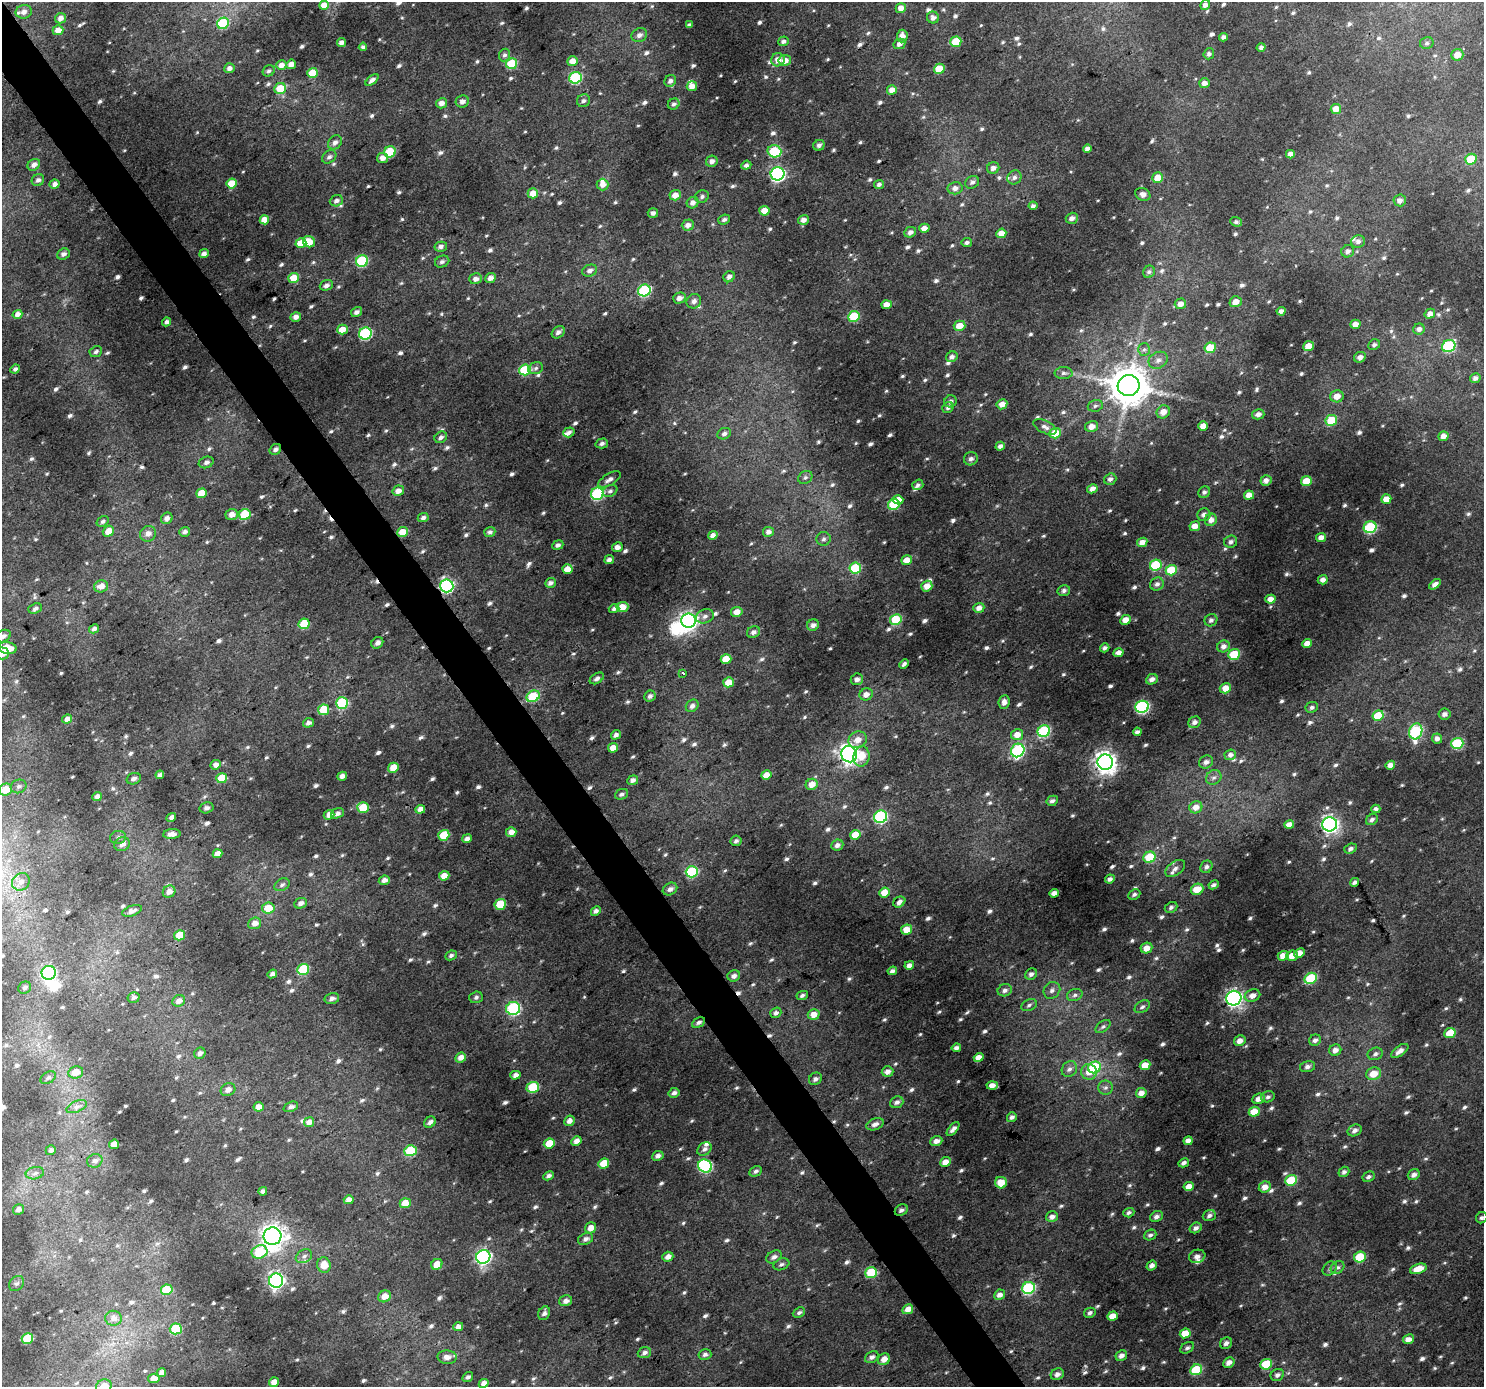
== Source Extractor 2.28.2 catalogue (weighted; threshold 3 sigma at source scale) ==
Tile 11 of 4 x 4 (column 3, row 3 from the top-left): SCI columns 2967-4448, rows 1575-2959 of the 5929 x 5853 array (HDU 1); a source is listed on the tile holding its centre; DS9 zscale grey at full resolution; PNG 1486 x 1389 px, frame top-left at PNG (2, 2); each listed source drawn as its Kron ellipse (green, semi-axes under 4 px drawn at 4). Shown black and unused: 3% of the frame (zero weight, under 3 of 4 exposures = <1% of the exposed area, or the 3 px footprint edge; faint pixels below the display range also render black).
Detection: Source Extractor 2.28.2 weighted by HDU 2 'WHT'; one run over the whole footprint, this tile lists its part. Background 0.0256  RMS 0.0046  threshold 0.0205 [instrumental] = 3 sigma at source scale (4.5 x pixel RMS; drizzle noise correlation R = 1.50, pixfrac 1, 0.0396/0.0396 arcsec/px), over >= 5 px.
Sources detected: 961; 2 inside a brighter object's white glare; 6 cosmic-ray / hot-pixel residue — neither listed nor drawn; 11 inside a brighter listed object's ellipse — not listed separately; of the other 942, all 500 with FLUX_AUTO >= 1.17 (the completeness limit of this list) listed and drawn (442 fainter detections not listed), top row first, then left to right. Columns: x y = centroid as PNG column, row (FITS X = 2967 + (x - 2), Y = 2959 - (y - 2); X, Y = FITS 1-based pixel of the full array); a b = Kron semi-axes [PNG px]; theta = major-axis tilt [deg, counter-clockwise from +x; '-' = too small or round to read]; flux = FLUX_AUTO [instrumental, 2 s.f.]
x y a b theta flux
324 5 5 4 - 3.8
1205 5 5 5 - 2.1
901 8 5 4 - 3.3
24 12 8 6 12 2.3
61 18 6 5 - 2.5
933 18 6 6 - 1.9
223 23 6 5 - 24
690 25 4 3 - 1.3
58 30 5 5 - 3.7
639 35 8 6 27 2.1
902 36 6 5 - 2.8
1223 37 4 4 - 1.5
783 41 5 4 - 1.6
341 42 4 4 - 2.2
956 42 5 5 - 15
1427 43 7 6 - 1.2
899 44 6 5 - 1.8
363 47 4 4 - 1.4
1261 47 4 4 - 1.4
1209 54 6 5 - 1.3
504 55 6 5 - 1.4
1457 55 6 5 - 4.6
778 60 7 6 - 3.7
785 60 6 5 - 3.5
573 61 5 5 - 5.1
291 64 5 4 - 3.2
512 64 5 5 - 21
281 65 5 5 - 3.5
229 68 5 5 - 2.1
939 69 5 5 - 13
269 71 6 5 - 1.2
313 73 5 5 - 11
575 78 6 6 - 40
372 80 7 4 39 1.7
670 81 6 5 - 1.7
1204 83 5 5 - 2.4
692 86 5 5 - 4
280 88 6 5 - 11
892 90 5 4 - 3.2
462 101 6 6 - 2.3
584 101 7 6 - 1.2
442 103 5 5 - 2.8
674 104 6 5 - 1.3
1336 109 5 5 - 5.2
335 142 8 6 46 1.9
819 145 6 5 - 1.6
1087 149 4 3 - 1.7
774 151 7 6 - 27
390 152 6 5 - 22
1290 154 4 4 - 2.5
329 157 8 6 40 1.5
382 158 5 5 - 2.9
1471 159 6 5 - 15
712 161 6 5 - 2.2
34 165 7 5 36 2.2
746 165 5 4 - 1.5
993 168 6 5 - 2.1
777 174 7 6 - 94
1014 177 7 6 - 1.6
1158 178 5 5 - 5.3
38 180 6 5 - 1.6
972 182 7 6 - 1.5
232 183 5 5 - 8.2
55 184 5 4 - 2.1
879 184 5 4 - 1.5
603 185 6 6 - 3.1
955 188 7 6 - 2.3
533 193 5 5 - 4.9
1143 194 8 6 -28 2.2
675 195 6 5 - 3.8
702 197 7 6 - 1.3
1400 200 6 6 - 2.1
336 201 7 5 21 1.8
693 203 6 5 - 2.3
1033 206 4 4 - 1.4
764 211 5 4 - 5.8
653 213 5 5 - 1.5
1072 218 6 5 - 2.1
724 219 6 5 - 1.3
264 220 5 4 - 4.6
803 220 5 5 - 2.5
1236 222 6 4 -20 1.2
688 225 6 5 - 2.3
924 228 5 4 - 3
910 232 6 5 - 2
1001 233 5 5 - 4.5
1358 241 7 6 - 1.8
309 242 6 5 - 6.2
301 243 5 5 - 7.8
967 243 5 4 - 1.3
441 247 6 5 - 1.8
1348 251 6 6 - 1.6
63 254 6 5 - 1.7
204 254 5 4 - 2
362 261 6 5 - 38
442 262 7 5 22 1.3
590 271 7 5 19 1.9
1149 272 6 5 - 1.2
729 277 6 5 - 2.1
294 278 5 5 - 8.7
490 278 5 4 - 2.5
476 279 6 5 - 2.2
326 285 7 5 19 1.9
644 290 6 6 - 43
679 298 6 5 - 2.3
694 301 7 7 - 1.9
1236 302 6 5 - 3.5
1180 304 6 5 - 2.9
887 305 5 4 - 4.2
1281 311 4 4 - 1.9
356 312 6 5 - 1.7
17 314 5 4 - 2.4
1430 314 5 4 - 2.6
854 316 6 5 - 19
296 317 5 4 - 2.6
167 322 4 3 - 1.5
1355 324 5 4 - 3.2
960 326 6 5 - 6
1419 329 6 5 - 1.9
342 330 5 5 - 5.6
558 332 7 5 43 1.7
365 333 6 6 - 47
1374 345 6 5 - 1.3
1309 346 5 5 - 7.1
1449 346 7 6 - 37
1210 348 6 5 - 14
1144 349 6 6 - 1.2
96 352 6 5 - 1.2
952 357 6 5 - 1.9
1360 357 6 5 - 2.5
1158 360 10 8 30 2.6
536 368 7 5 17 1.2
15 369 5 4 - 1.2
525 370 6 5 - 22
1064 373 9 6 0 1.4
1475 378 5 5 - 1.8
1129 385 11 10 - 1400
1337 396 7 6 - 4.2
950 401 6 6 - 1.6
1002 404 5 5 - 3.6
1095 406 8 5 16 1.2
948 408 6 5 - 1.3
1163 412 7 6 - 4.1
1258 414 6 5 - 2.1
1331 420 6 5 - 14
1092 426 6 5 - 3.6
1203 426 5 4 - 3.4
1045 427 12 6 -27 2.1
569 432 6 5 - 1.4
1055 433 6 5 - 10
724 434 7 5 24 1.5
1443 436 5 5 - 2.8
441 437 6 5 - 1.4
602 443 6 5 - 1.5
1000 446 4 4 - 1.9
275 449 6 5 - 1.6
971 459 7 6 - 1.8
206 462 7 5 20 1.6
805 477 7 6 - 1.2
609 479 12 5 31 2.3
1110 479 6 5 - 1.6
1266 481 5 5 - 2.1
1306 481 5 5 - 7.8
918 485 6 5 - 1.2
1092 489 5 4 - 2.2
398 491 6 5 - 2.8
610 491 8 5 27 1.4
1204 492 6 5 - 1.3
201 493 5 4 - 8.2
597 494 6 6 - 49
1249 495 5 4 - 4.4
1386 499 5 4 - 5.2
898 500 5 4 - 4.6
894 504 6 5 - 28
232 514 6 5 - 3.3
245 514 6 5 - 21
1204 515 6 6 - 1.8
423 517 5 4 - 1.4
167 518 6 5 - 2.5
1211 520 6 6 - 2.8
103 521 6 5 - 1.2
1195 526 5 5 - 3.7
1370 527 6 6 - 39
108 531 6 5 - 4.8
185 532 5 5 - 1.6
403 532 5 5 - 8.1
490 532 5 5 - 1.4
768 532 5 5 - 2.1
148 534 8 7 - 2.7
713 535 5 4 - 2.6
1321 537 5 4 - 3.2
824 539 7 7 - 1.4
1142 542 5 4 - 2.9
1231 542 6 6 - 1.5
558 545 6 4 24 1.5
617 547 5 5 - 2.5
609 560 5 4 - 2
907 560 5 4 - 4.3
1156 565 6 5 - 26
855 568 6 5 - 22
567 569 5 4 - 5.1
1171 570 6 5 - 15
1323 580 5 4 - 2.4
550 583 5 4 - 1.7
1157 584 7 6 - 1.6
1435 584 6 4 38 2.1
101 586 7 6 - 3.7
447 586 6 6 - 82
927 586 5 5 - 4.3
1064 590 6 5 - 1.3
1270 599 5 4 - 3.2
622 607 6 5 - 4.9
35 608 7 5 21 1.5
979 608 5 5 - 2.8
614 609 5 4 - 1.5
737 612 5 5 - 4
705 616 9 7 21 2.1
896 620 6 5 - 23
1126 620 5 5 - 4.6
1211 620 6 6 - 1.4
689 621 7 7 - 180
304 624 5 5 - 13
813 625 6 5 - 1.7
94 629 5 4 - 1.7
754 632 7 5 23 1.8
3 636 8 6 28 1.7
377 643 6 5 - 2.2
1307 643 5 4 - 3.8
1223 646 6 6 - 2.3
7 648 9 6 -8 8
1105 648 5 4 - 1.5
2 653 6 6 - 3.3
1118 653 5 4 - 3
1234 654 6 5 - 17
726 659 5 5 - 7.9
904 664 5 3 - 1.2
683 673 3 3 - 2.2
597 678 8 5 33 1.6
857 679 6 6 - 1.9
1152 679 6 5 - 2.2
729 682 5 5 - 7
1225 688 6 5 - 5
866 694 7 6 - 3
533 696 7 5 28 22
650 696 6 5 - 1.4
1004 702 7 5 84 2.3
342 703 6 6 - 32
692 706 7 5 39 1.7
1142 707 6 6 - 67
1312 707 6 5 - 1.2
323 710 5 5 - 12
1445 714 6 5 - 1.8
1378 716 6 5 - 13
67 719 5 4 - 2.4
1194 722 6 5 - 1.9
308 723 5 4 - 1.8
1044 731 6 5 - 49
1416 731 8 6 73 47
1137 732 4 3 - 1.5
616 735 5 4 - 1.7
1017 735 6 5 - 4.4
1437 738 5 5 - 1.9
858 740 9 8 - 4.4
1457 743 6 5 - 32
613 748 5 4 - 4.9
1018 750 7 6 - 55
849 754 8 8 - 180
1230 755 6 5 - 2.1
861 756 10 8 81 7
1105 762 8 7 - 320
1206 762 7 6 - 1.8
215 765 5 4 - 2.2
1390 765 5 4 - 2.7
393 768 5 5 - 6.7
160 775 4 4 - 1.7
766 775 5 4 - 4.3
342 776 5 4 - 1.9
1214 777 8 7 - 1.6
222 778 5 5 - 11
134 779 7 5 18 1.6
633 780 5 4 - 2.1
812 784 6 5 - 4.6
19 786 8 6 24 1.5
6 790 6 6 - 8.1
621 794 7 5 23 1.4
97 797 5 4 - 2.1
1052 801 6 5 - 1.5
1196 807 6 6 - 4.1
207 808 7 5 15 1.4
363 808 6 5 - 13
420 809 5 4 - 2.6
1376 809 4 4 - 1.7
337 813 6 5 - 1.9
329 815 5 4 - 3.1
171 817 5 4 - 2.1
880 817 6 6 - 57
1372 820 6 5 - 1.4
1330 824 7 7 - 160
1289 825 5 4 - 3.8
511 832 5 5 - 3.6
172 834 9 5 4 3.1
444 835 6 5 - 14
855 835 5 5 - 7.8
118 837 8 6 18 1.4
467 839 5 4 - 2.1
736 841 5 5 - 1.4
122 844 8 6 23 2.6
837 845 6 5 - 2.3
1350 849 6 5 - 1.4
218 854 5 4 - 3.6
1149 857 6 5 - 17
1206 867 6 5 - 1.5
1175 868 11 6 36 2.3
692 872 6 5 - 38
444 876 5 4 - 4.8
1110 879 5 4 - 1.6
384 880 5 4 - 2.4
21 882 9 8 - 2.7
1355 882 5 4 - 1.5
282 885 8 6 29 1.3
1214 885 5 4 - 1.3
670 889 8 6 30 2.1
1197 889 6 5 - 7.5
169 892 6 6 - 2.9
885 892 5 5 - 6.3
1054 893 4 4 - 2.9
1134 894 6 5 - 1.2
899 902 6 5 - 2.1
300 903 6 5 - 2.1
500 904 6 5 - 17
1171 907 6 5 - 1.3
268 908 6 5 - 7.5
132 911 10 5 19 2.4
596 911 5 4 - 1.4
255 923 6 5 - 3.2
906 929 5 5 - 5.5
180 935 5 5 - 8.2
1146 948 6 5 - 4.3
1300 953 5 4 - 3.8
451 955 6 4 25 1.2
1283 956 5 4 - 4.5
1292 956 6 5 - 4.2
909 965 5 4 - 2.6
303 969 6 5 - 23
892 971 5 4 - 1.6
49 973 7 7 - 80
272 974 5 4 - 1.5
1031 974 6 5 - 1.7
734 976 6 5 - 2.1
1311 978 6 5 - 29
25 988 7 5 32 1.2
1005 990 7 6 - 1.8
1052 990 9 7 47 2
802 995 6 4 26 1.3
1075 995 8 6 18 1.4
1252 996 8 6 19 3.2
134 997 6 5 - 1.4
476 997 7 5 18 1.3
1234 998 7 7 - 150
332 999 7 5 13 1.9
179 1001 6 5 - 2.5
1029 1005 8 5 25 1.3
1142 1007 8 5 32 1.2
513 1008 7 6 - 49
776 1013 6 5 - 1.3
814 1014 6 5 - 4.3
698 1022 7 4 27 1.4
1103 1027 8 5 37 1.2
1450 1033 6 5 - 7.9
1315 1040 6 5 - 1.5
1240 1041 6 5 - 3
956 1048 5 4 - 1.9
1335 1050 6 5 - 2.8
1400 1051 10 5 35 2.8
200 1053 6 5 - 1.7
1375 1054 8 6 20 1.4
979 1057 5 4 - 4.3
461 1058 6 4 24 3
1145 1065 5 4 - 6
1095 1067 6 5 - 28
1307 1067 8 5 14 1.7
1069 1069 8 7 - 1.9
76 1072 7 6 - 5.3
887 1072 6 5 - 2.7
1089 1072 8 8 - 4
1374 1074 7 6 - 6.2
515 1075 5 4 - 2.3
48 1078 8 5 32 1.4
815 1079 7 6 - 1.5
992 1085 5 4 - 3.4
533 1087 6 5 - 23
1106 1088 7 7 - 1.4
228 1090 7 6 - 2.4
674 1093 5 4 - 1.6
1141 1093 5 5 - 3.3
1268 1097 7 5 17 1.2
1258 1099 6 5 - 2.5
897 1102 7 5 22 1.7
76 1107 11 5 22 2
259 1107 5 4 - 3.5
291 1107 8 5 21 1.3
1254 1112 5 5 - 7.9
1012 1117 5 4 - 1.5
569 1121 6 5 - 2.4
309 1122 5 4 - 3.1
430 1122 6 5 - 1.8
875 1124 9 5 21 1.9
953 1129 8 4 48 1.9
1355 1130 7 5 24 1.8
576 1141 5 4 - 2.9
936 1141 6 5 - 2.7
1188 1141 4 4 - 2.6
114 1144 5 4 - 4.3
549 1144 5 5 - 10
704 1149 8 6 38 1.7
51 1150 5 5 - 1.4
411 1151 6 5 - 26
658 1156 6 5 - 1.7
95 1161 8 6 23 1.9
945 1162 5 4 - 3.7
604 1163 5 5 - 8.5
1184 1163 5 4 - 1.6
705 1166 7 6 - 58
756 1171 6 5 - 1.3
1344 1172 5 5 - 1.3
35 1173 9 6 11 1.7
1414 1175 6 5 - 2.1
549 1176 6 4 29 1.4
1368 1177 6 5 - 1.3
1291 1180 6 5 - 20
1001 1183 6 5 - 6.5
1189 1187 5 4 - 4.5
1265 1187 6 5 - 3.3
263 1191 4 4 - 1.6
349 1200 5 4 - 3
405 1203 5 5 - 5.8
18 1209 5 5 - 2
901 1210 7 5 30 1.4
1129 1213 6 4 21 1.2
1209 1216 6 5 - 1.6
1052 1217 6 5 - 2.3
1156 1217 7 5 29 1.8
1482 1218 6 5 - 1.2
591 1228 6 5 - 3.9
1196 1228 6 5 - 1.8
1150 1235 6 5 - 1.2
272 1236 9 8 - 340
585 1239 8 5 24 2
260 1252 8 6 20 21
304 1256 9 6 29 1.6
1197 1256 8 6 17 2.3
483 1257 7 6 - 110
668 1257 5 5 - 3
774 1257 8 6 33 1.8
1360 1257 6 5 - 20
437 1264 6 5 - 5.4
781 1264 8 5 21 1.2
324 1265 8 6 -77 6.2
1152 1265 5 4 - 1.9
1338 1267 7 6 - 1.4
1330 1268 8 6 43 1.3
1418 1269 8 5 18 6
871 1273 6 5 - 23
276 1281 7 7 - 120
16 1284 8 6 40 1.3
1029 1288 6 6 - 55
167 1290 6 5 - 14
1000 1295 5 5 - 2.6
384 1296 7 5 27 4.2
566 1301 6 5 - 2.2
908 1309 5 4 - 3.7
544 1313 7 5 64 1.7
799 1313 6 5 - 1.2
1090 1313 6 5 - 1.3
1112 1316 5 4 - 4.2
113 1318 8 7 - 2.4
458 1327 5 4 - 2.6
176 1329 6 5 - 25
1185 1333 5 5 - 6.7
27 1339 6 5 - 23
1408 1339 5 5 - 3.1
1226 1343 6 5 - 1.7
1187 1348 7 5 31 1.2
644 1353 7 5 19 1.8
705 1354 6 5 - 1.4
1121 1356 6 5 - 2.4
447 1357 9 7 -3 2.8
872 1357 7 5 28 1.7
884 1359 6 5 - 3.8
1229 1362 6 5 - 2.5
1266 1364 6 5 - 17
1196 1370 6 5 - 22
161 1373 4 4 - 2.6
1057 1374 7 5 30 2
1277 1375 7 6 - 1.5
468 1377 6 4 37 1.3
154 1378 5 4 - 4.8
274 1382 5 4 - 3.9
484 1383 5 4 - 2.7
104 1386 8 6 26 5.9
Overlapping masked pixels (flux is a lower limit): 5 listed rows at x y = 275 449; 447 586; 122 844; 901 1210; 1266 1364
Isophote crosses this tile's border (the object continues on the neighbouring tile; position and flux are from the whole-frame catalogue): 3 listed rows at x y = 3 636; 2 653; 104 1386